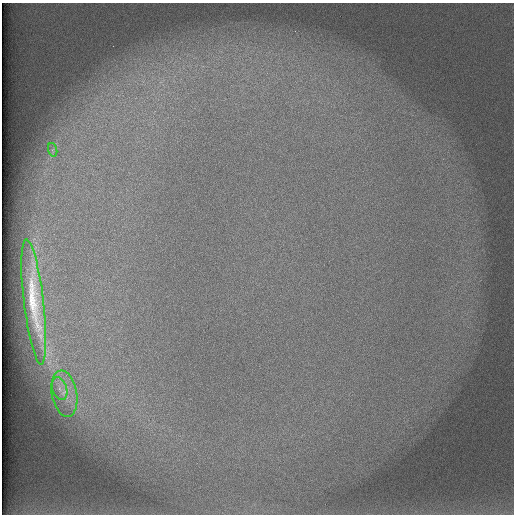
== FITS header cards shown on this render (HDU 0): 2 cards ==
NAXIS1  =                  512 /
NAXIS2  =                  512 /

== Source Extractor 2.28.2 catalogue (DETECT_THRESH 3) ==
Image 512 x 512 px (HDU 0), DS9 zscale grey, 1 PNG px = 1 image px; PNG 516 x 516 px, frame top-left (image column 1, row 512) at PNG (2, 3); each listed source drawn as its Kron ellipse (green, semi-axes under 4 px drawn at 4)
Background 101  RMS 3.2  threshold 9.56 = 3 sigma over >= 5 px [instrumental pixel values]
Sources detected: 4; all 4 listed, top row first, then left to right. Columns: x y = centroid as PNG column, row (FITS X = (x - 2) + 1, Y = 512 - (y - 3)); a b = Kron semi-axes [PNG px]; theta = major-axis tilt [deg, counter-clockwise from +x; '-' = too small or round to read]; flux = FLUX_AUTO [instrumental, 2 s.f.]
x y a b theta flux
53 150 7 4 -72 510
34 302 63 10 -83 10000
60 389 12 7 -71 1400
64 394 23 12 -80 4500